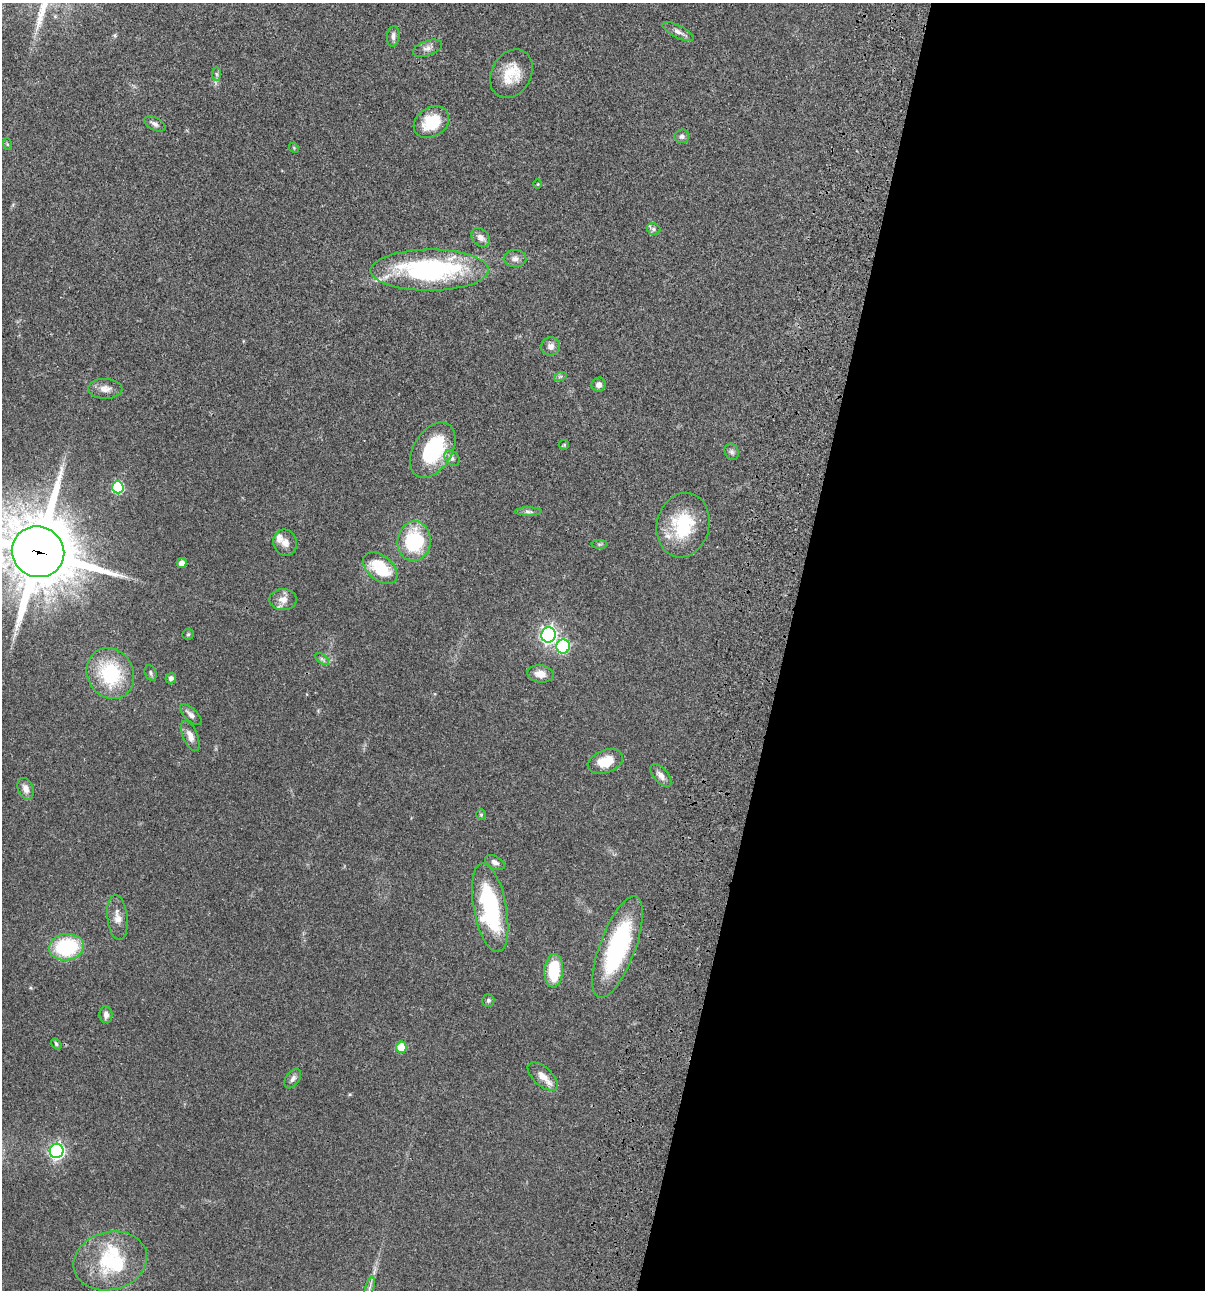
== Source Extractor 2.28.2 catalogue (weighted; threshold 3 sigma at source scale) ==
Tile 12 of 4 x 4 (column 4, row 3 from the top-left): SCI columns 3844-5046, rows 1408-2695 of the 5405 x 5390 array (HDU 1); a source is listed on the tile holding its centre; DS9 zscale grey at full resolution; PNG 1207 x 1292 px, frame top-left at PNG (2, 3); each listed source drawn as its Kron ellipse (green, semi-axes under 4 px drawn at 4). Shown black and unused: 35% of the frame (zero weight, under 3 of 4 exposures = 9% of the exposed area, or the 3 px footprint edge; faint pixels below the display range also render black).
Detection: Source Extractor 2.28.2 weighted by HDU 2 'WHT'; one run over the whole footprint, this tile lists its part. Background 0.0473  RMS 0.0054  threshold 0.0244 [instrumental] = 3 sigma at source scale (4.5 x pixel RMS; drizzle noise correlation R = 1.50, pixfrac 1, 0.05/0.05 arcsec/px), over >= 5 px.
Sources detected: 67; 1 inside a brighter object's white glare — neither listed nor drawn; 4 inside a brighter listed object's ellipse — not listed separately; the other 62 listed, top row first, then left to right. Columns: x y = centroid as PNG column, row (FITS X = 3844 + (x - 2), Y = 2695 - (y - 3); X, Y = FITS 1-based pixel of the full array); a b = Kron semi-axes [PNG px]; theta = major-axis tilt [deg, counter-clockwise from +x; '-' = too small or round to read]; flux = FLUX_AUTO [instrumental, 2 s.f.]
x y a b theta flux
678 32 17 6 -27 2.6
393 36 10 6 84 2
427 48 15 7 19 2.8
216 74 7 4 -88 0.95
511 74 26 19 61 14
431 122 19 14 33 15
155 124 11 6 -28 2.1
682 136 7 7 - 1.7
7 144 6 4 -72 0.53
294 148 5 4 - 0.57
538 184 5 3 - 0.39
653 229 7 5 -17 1.2
481 237 10 8 -48 3
515 258 11 8 -1 2.5
430 270 59 20 0 92
551 346 9 9 - 2.9
560 377 6 4 19 0.79
599 385 7 7 - 2.3
105 389 17 10 -2 4
564 445 5 4 - 0.58
433 450 30 19 58 36
732 452 8 7 - 1.5
452 458 9 6 -49 1.9
118 487 6 6 - 40
528 512 13 4 -1 1.4
683 525 32 26 76 28
414 541 20 16 83 36
285 543 13 11 -69 3.8
599 544 8 4 0 0.85
38 552 26 25 - 4200
182 563 5 4 - 2.6
380 568 20 12 -40 22
283 599 14 10 0 4.3
188 634 6 5 - 0.7
549 635 8 7 - 170
563 646 7 6 - 50
322 659 8 4 -37 1.2
110 673 26 23 -61 34
151 673 8 5 -67 1.2
540 674 13 8 -8 4.7
171 678 5 5 - 2
191 715 14 6 -43 2.3
190 736 16 7 -67 3.8
605 761 18 11 20 11
661 775 14 7 -48 3
26 789 11 7 -69 3.6
481 814 5 5 - 0.72
495 862 10 6 -30 2.1
490 908 45 16 -79 57
117 918 22 10 -83 4.9
66 947 17 13 8 38
618 947 54 18 70 64
554 971 17 9 86 23
488 1000 6 6 - 1
106 1015 8 6 -86 2.5
56 1044 6 4 -55 0.93
401 1047 5 5 - 14
543 1077 18 9 -42 5.3
293 1079 11 6 55 2.1
57 1151 7 7 - 140
110 1261 37 29 15 35
369 1288 12 4 75 2
Overlapping masked pixels (flux is a lower limit): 1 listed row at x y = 38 552
Isophote crosses this tile's border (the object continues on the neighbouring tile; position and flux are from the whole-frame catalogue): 1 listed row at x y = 38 552